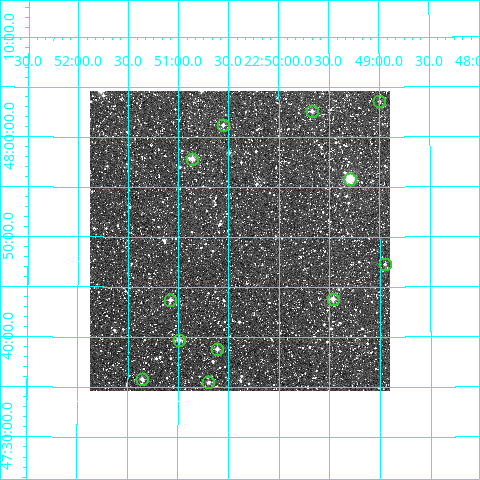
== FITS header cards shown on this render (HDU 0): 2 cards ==
NAXIS1  =                  300
NAXIS2  =                  300

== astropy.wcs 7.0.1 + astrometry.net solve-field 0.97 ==
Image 300 x 300 px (HDU 0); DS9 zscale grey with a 90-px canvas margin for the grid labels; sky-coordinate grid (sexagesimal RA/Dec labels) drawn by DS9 from the SOLVED WCS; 12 Tycho-2 reference stars matched to detected sources circled (green)
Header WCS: RA---TAN/DEC--TAN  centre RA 22:50:24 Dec +47:50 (342.60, +47.83 deg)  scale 6 arcsec/px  FOV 30.0' x 30.0'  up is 0 deg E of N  parity normal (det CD < 0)
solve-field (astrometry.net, Tycho-2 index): VERIFIED the header's WCS against the Tycho-2 star catalogue (12 matches, 0 conflicts) and refined it, rather than solving blind
Solved WCS: RA---TAN-SIP/DEC--TAN-SIP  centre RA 22:50:23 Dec +47:50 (342.60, +47.83 deg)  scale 6.01 arcsec/px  FOV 30.0' x 30.0'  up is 0 deg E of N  parity normal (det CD < 0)
The solver's refit moves the header's centre by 0.91 arcsec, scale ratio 1.001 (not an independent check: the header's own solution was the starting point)
Tycho-2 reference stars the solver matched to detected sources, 12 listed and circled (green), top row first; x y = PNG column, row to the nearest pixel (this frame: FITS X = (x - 90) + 1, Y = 300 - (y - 91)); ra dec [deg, ICRS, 3 dp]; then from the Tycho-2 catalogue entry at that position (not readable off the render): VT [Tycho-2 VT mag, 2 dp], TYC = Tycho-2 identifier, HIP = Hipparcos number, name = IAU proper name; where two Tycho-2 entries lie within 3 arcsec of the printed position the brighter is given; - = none
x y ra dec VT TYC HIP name
379 101 342.249 +48.059 11.39 3625-714-1 - -
312 111 342.417 +48.043 10.65 3625-1206-1 - -
223 125 342.639 +48.020 10.28 3625-1462-1 - -
192 159 342.716 +47.964 9.30 3625-1412-1 - -
350 179 342.324 +47.930 7.81 3625-1651-1 112698 -
385 264 342.237 +47.788 10.85 3625-1058-1 - -
333 299 342.367 +47.730 10.35 3625-1148-1 - -
170 300 342.770 +47.728 10.64 3625-1602-1 - -
179 340 342.748 +47.662 10.01 3625-1512-1 - -
217 349 342.653 +47.647 10.12 3625-1428-1 - -
142 379 342.838 +47.596 10.60 3625-1991-1 - -
208 382 342.674 +47.591 10.55 3625-1562-1 - -